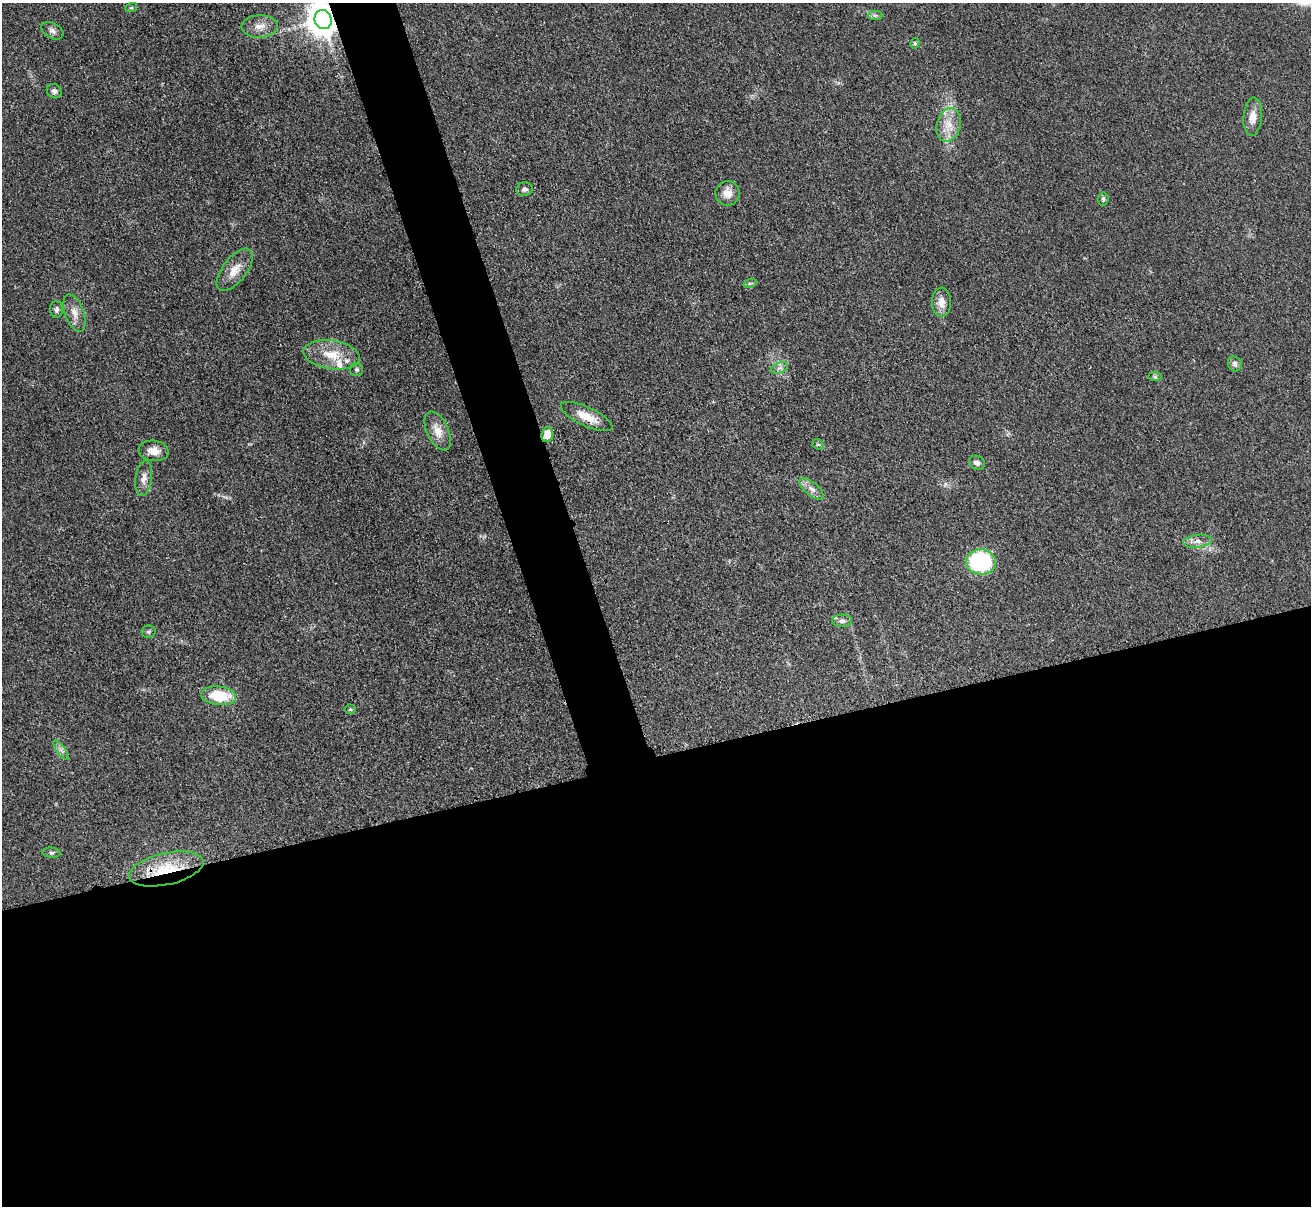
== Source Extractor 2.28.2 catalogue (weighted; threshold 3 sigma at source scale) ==
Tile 15 of 4 x 4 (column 3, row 4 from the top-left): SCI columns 2632-3940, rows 278-1481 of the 5263 x 5247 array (HDU 1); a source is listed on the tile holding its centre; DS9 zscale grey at full resolution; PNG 1313 x 1208 px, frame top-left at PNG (2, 3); each listed source drawn as its Kron ellipse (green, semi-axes under 4 px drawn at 4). Shown black and unused: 40% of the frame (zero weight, under 3 of 4 exposures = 2% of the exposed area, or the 3 px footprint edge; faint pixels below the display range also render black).
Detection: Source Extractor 2.28.2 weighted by HDU 2 'WHT'; one run over the whole footprint, this tile lists its part. Background 0.0543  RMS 0.0056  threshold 0.0253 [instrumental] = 3 sigma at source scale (4.5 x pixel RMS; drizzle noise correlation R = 1.50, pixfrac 1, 0.05/0.05 arcsec/px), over >= 5 px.
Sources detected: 41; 2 inside a brighter listed object's ellipse — not listed separately; the other 39 listed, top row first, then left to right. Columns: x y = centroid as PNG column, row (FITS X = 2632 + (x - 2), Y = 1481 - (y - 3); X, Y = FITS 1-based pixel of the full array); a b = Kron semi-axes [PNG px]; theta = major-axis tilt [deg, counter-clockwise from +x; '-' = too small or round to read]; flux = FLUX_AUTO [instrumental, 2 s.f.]
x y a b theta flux
131 8 6 3 18 0.6
875 15 7 4 0 1.2
323 19 10 8 -73 1200
260 26 18 11 3 6.6
52 31 12 7 -30 2.6
915 43 5 4 - 0.99
54 91 7 7 - 1.9
1253 117 19 9 85 6
948 125 17 12 74 8.5
525 189 8 7 - 1.7
728 193 12 12 - 6
1103 199 6 5 - 1
235 270 25 12 52 8.2
750 283 6 4 18 0.9
941 302 14 9 -89 5.5
56 309 8 6 88 1.8
74 313 19 9 -70 5.3
332 355 28 14 -8 14
1235 364 8 6 -59 1.9
779 368 9 5 18 1.9
357 369 6 6 - 1.3
1155 377 7 4 -1 0.87
587 417 28 9 -25 9.6
438 431 21 11 -65 6.9
547 435 8 6 77 7
818 444 6 5 - 0.98
154 451 15 10 -7 5.4
977 463 8 7 - 2.3
144 478 18 8 82 4
811 489 15 6 -41 3.7
1197 541 14 6 6 3.5
981 562 15 12 -5 61
842 621 10 6 2 2.1
149 632 7 6 - 1.3
219 696 18 9 -6 20
350 709 5 5 - 0.72
61 750 11 4 -55 2
51 853 9 5 -4 1.2
166 869 38 16 13 25
Overlapping masked pixels (flux is a lower limit): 4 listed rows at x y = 323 19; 587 417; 547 435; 166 869
Isophote crosses this tile's border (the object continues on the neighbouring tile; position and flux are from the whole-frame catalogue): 1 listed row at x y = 323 19